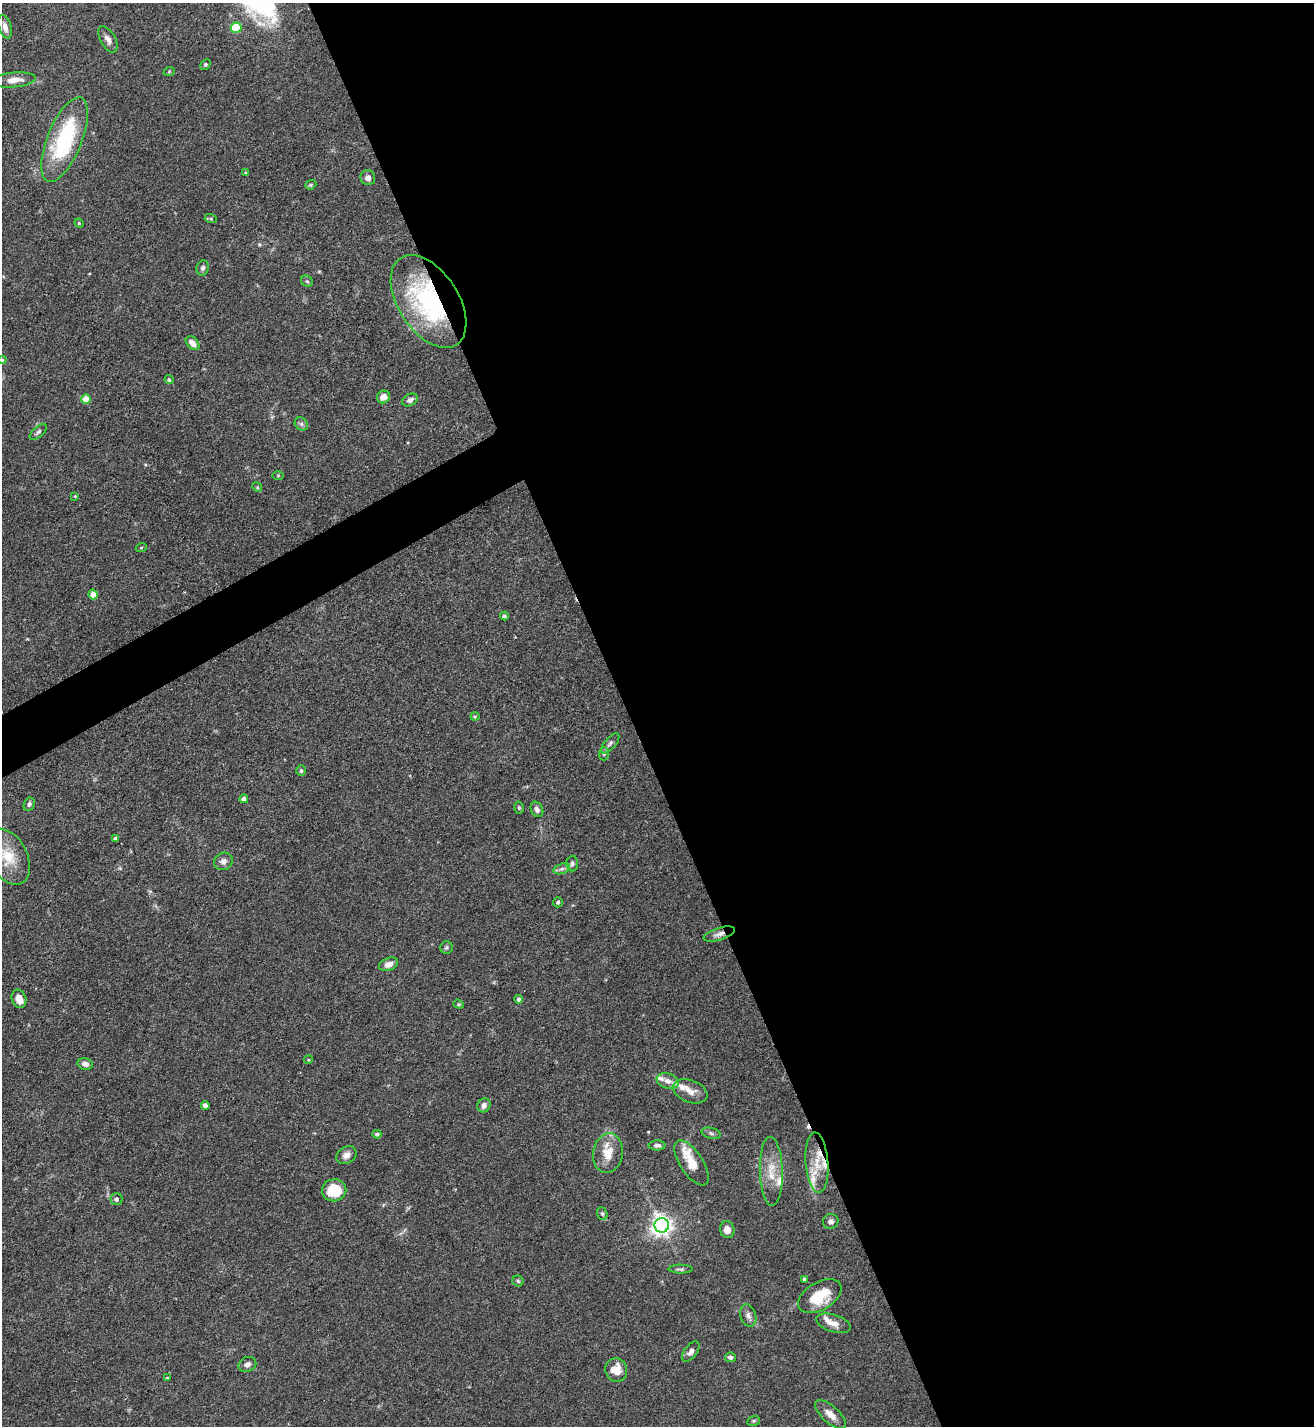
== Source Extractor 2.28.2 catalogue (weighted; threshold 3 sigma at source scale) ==
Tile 8 of 4 x 4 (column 4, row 2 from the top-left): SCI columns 4091-5402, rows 2851-4274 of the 5691 x 5703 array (HDU 1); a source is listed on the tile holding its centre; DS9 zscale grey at full resolution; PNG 1316 x 1428 px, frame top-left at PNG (2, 3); each listed source drawn as its Kron ellipse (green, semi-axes under 4 px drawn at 4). Shown black and unused: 54% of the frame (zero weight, under 3 of 5 exposures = <1% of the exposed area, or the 3 px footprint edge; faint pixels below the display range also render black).
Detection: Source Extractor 2.28.2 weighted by HDU 2 'WHT'; one run over the whole footprint, this tile lists its part. Background 0.0769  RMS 0.004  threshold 0.0181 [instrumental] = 3 sigma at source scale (4.5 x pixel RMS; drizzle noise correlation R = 1.50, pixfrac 1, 0.05/0.05 arcsec/px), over >= 5 px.
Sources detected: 93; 1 cosmic-ray / hot-pixel residue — neither listed nor drawn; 10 inside a brighter listed object's ellipse — not listed separately; the other 82 listed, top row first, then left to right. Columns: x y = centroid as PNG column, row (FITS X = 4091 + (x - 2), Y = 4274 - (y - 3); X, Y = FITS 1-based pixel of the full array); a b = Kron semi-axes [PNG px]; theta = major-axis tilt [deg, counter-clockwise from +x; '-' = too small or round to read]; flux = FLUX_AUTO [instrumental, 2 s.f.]
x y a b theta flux
5 27 12 6 -75 2.3
236 28 5 5 - 18
108 39 14 7 -61 2.3
205 64 6 4 46 0.58
169 72 6 3 20 0.42
14 80 22 7 5 3.9
65 140 45 17 68 42
245 173 4 3 - 0.37
368 178 7 7 - 1.6
311 185 6 4 20 0.5
211 219 6 4 -18 0.62
79 223 4 4 - 0.44
203 268 7 6 - 1.1
307 281 6 5 - 0.66
428 301 52 30 -57 59
193 343 8 5 -45 3.3
2 360 4 4 - 0.36
169 380 4 4 - 0.77
383 397 7 6 - 3.2
86 399 5 5 - 8.6
410 400 8 6 26 1.4
301 424 7 6 - 1
38 432 10 5 42 1.1
278 476 6 4 1 0.47
257 487 5 4 - 0.41
75 496 4 4 - 0.35
141 548 5 3 - 0.36
93 594 5 4 - 5.3
504 616 4 4 - 0.85
475 716 4 4 - 0.43
610 743 12 5 49 1.3
604 754 7 5 88 0.67
301 771 5 4 - 0.66
244 799 4 4 - 2.2
29 804 7 5 64 0.99
519 808 6 5 - 0.65
537 809 8 6 -63 1.5
115 838 4 3 - 0.78
8 857 30 19 -61 11
223 861 10 8 29 1.9
572 864 8 6 88 1
562 869 8 5 19 1.2
558 902 5 5 - 0.78
719 934 16 6 17 2.2
446 947 6 6 - 0.76
389 964 10 6 21 2.7
19 999 9 7 -69 3.8
519 999 4 4 - 1.1
459 1004 5 4 - 0.52
308 1060 4 3 - 0.38
85 1064 8 6 -11 2
668 1081 11 7 -19 2.2
690 1091 18 11 -21 4
205 1105 4 4 - 1.6
484 1105 7 6 - 2.1
711 1133 9 5 -15 1
377 1134 4 4 - 0.81
657 1145 8 5 0 1.3
608 1153 20 15 81 7.2
346 1155 11 8 33 2.2
692 1163 26 11 -57 6
817 1163 30 11 -86 8.5
771 1171 34 11 -88 8.2
334 1190 12 11 - 12
116 1199 6 6 - 1.4
602 1214 6 5 - 0.69
831 1221 8 7 - 1.4
662 1225 7 7 - 260
727 1230 8 7 - 2.6
681 1269 12 4 0 0.91
804 1279 4 3 - 0.7
518 1281 5 5 - 0.64
820 1296 24 14 30 13
748 1316 11 7 -71 1.9
833 1323 18 8 -18 3.2
691 1351 12 6 53 1.9
730 1357 5 4 - 1.1
247 1364 9 7 22 1.5
616 1370 12 11 - 5.8
167 1378 4 4 - 0.57
830 1414 19 8 -43 3.6
754 1421 6 5 - 0.57
Overlapping masked pixels (flux is a lower limit): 2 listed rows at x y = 428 301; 719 934
Isophote crosses this tile's border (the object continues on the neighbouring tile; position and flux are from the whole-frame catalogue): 3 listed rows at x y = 5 27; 2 360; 8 857